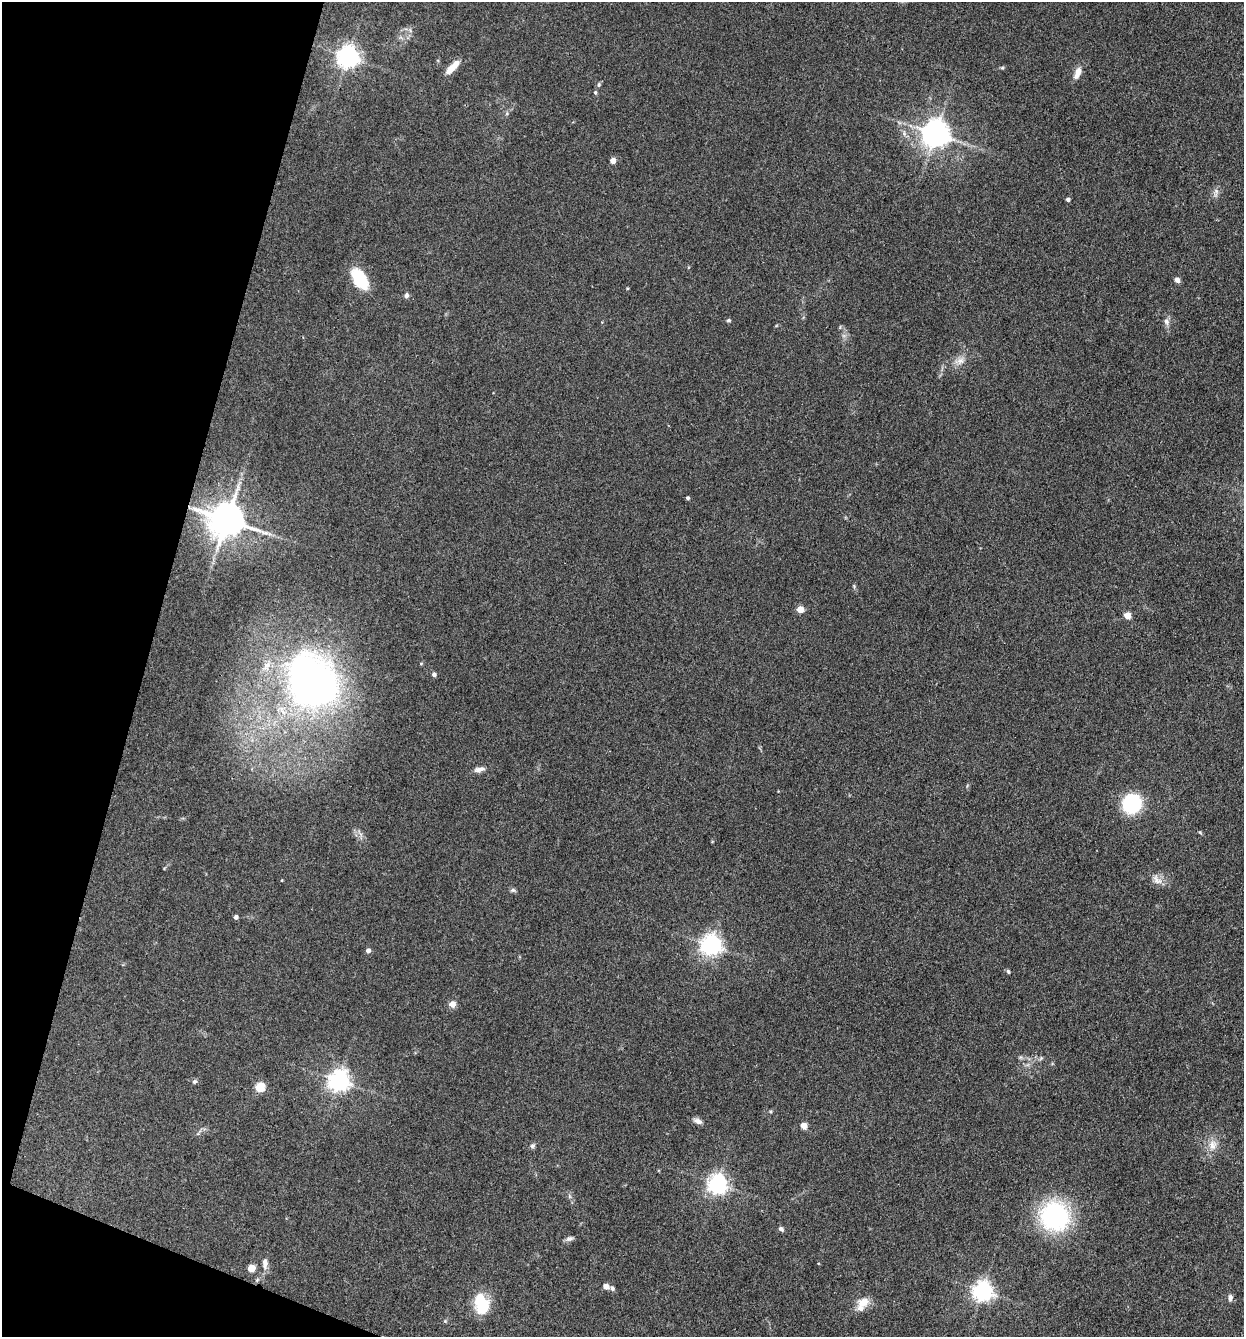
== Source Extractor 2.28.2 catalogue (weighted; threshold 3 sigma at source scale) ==
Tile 9 of 4 x 4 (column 1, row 3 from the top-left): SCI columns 261-1502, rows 1337-2671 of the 5357 x 5342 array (HDU 1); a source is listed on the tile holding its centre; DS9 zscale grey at full resolution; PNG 1246 x 1339 px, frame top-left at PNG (2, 2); no overlay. Shown black and unused: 13% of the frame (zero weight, under 3 of 4 exposures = <1% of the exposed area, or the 3 px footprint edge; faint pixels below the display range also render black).
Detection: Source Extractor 2.28.2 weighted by HDU 2 'WHT'; one run over the whole footprint, this tile lists its part. Background 0.132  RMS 0.0068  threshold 0.0305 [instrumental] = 3 sigma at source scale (4.5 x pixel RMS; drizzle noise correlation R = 1.50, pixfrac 1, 0.05/0.05 arcsec/px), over >= 5 px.
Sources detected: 59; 3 inside a brighter listed object's ellipse — not listed separately; the other 56 listed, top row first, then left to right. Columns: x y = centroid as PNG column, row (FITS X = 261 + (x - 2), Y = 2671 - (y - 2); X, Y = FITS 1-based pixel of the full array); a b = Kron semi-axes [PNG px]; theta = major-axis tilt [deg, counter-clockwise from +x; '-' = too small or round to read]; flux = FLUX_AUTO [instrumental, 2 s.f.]
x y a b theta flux
348 57 7 7 - 500
1002 68 5 5 - 0.85
451 69 15 8 40 7
1077 73 16 7 68 5.8
599 85 6 5 - 1.2
595 92 6 5 - 1
935 134 8 8 - 920
613 161 4 4 - 8.2
1216 191 8 6 -38 2.3
1068 199 4 4 - 2
360 279 20 11 -59 35
1177 280 7 6 - 2.5
406 295 6 5 - 1.8
728 320 5 5 - 1.1
1166 321 10 7 -64 2.7
960 361 16 9 21 5.6
688 498 4 3 - 1.4
227 520 10 9 - 1800
800 610 5 4 - 16
1127 616 5 4 - 13
421 663 5 3 - 0.64
434 675 5 5 - 2.2
312 680 80 67 -58 280
479 769 15 6 9 3.3
1132 803 14 13 - 61
1200 832 5 4 - 0.78
282 880 4 3 - 0.49
1157 880 17 9 -47 5.2
513 890 8 5 -2 1.4
236 917 4 4 - 2.3
710 945 7 7 - 400
368 951 5 4 - 2.9
1008 971 6 4 -72 1
452 1004 5 5 - 9.2
1041 1058 6 4 47 1.1
194 1081 7 5 42 1.4
338 1081 7 7 - 440
259 1087 5 5 - 37
698 1121 12 6 -23 3.3
804 1126 5 4 - 11
1212 1145 16 12 85 7.4
532 1146 8 6 43 1.6
717 1184 7 7 - 340
569 1196 7 4 -71 1.2
1055 1216 26 24 -59 98
781 1229 7 5 -42 1.7
569 1238 10 6 13 2.3
265 1263 16 8 88 4.2
251 1268 5 5 - 15
606 1286 6 5 - 3.9
612 1288 7 5 -51 1.5
982 1291 7 7 - 380
1230 1298 8 6 -87 2.5
863 1302 17 12 24 8.6
482 1304 23 15 -76 26
445 1321 5 5 - 0.79
Overlapping masked pixels (flux is a lower limit): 1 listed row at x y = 227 520